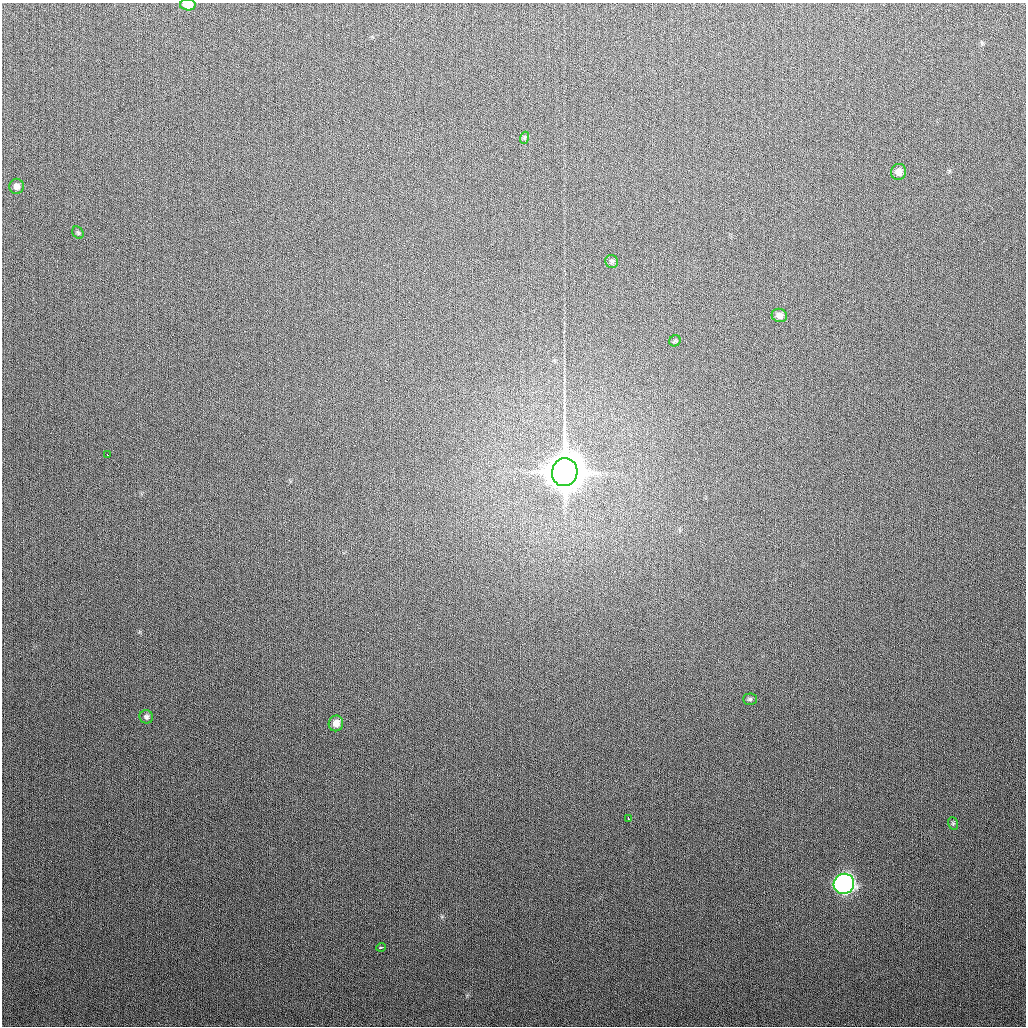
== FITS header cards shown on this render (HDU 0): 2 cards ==
NAXIS1  =                 1024
NAXIS2  =                 1024

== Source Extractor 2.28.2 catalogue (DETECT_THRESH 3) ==
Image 1024 x 1024 px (HDU 0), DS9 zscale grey, 1 PNG px = 1 image px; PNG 1028 x 1028 px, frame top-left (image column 1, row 1024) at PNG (2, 3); each listed source drawn as its Kron ellipse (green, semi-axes under 4 px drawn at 4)
Background 287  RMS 11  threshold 34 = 3 sigma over >= 5 px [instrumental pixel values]
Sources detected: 17; all 17 listed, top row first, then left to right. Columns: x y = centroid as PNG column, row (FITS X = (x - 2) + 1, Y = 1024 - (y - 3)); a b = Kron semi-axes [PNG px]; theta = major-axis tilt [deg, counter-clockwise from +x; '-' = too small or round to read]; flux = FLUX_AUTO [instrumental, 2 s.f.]
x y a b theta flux
188 5 8 5 -1 9.8e+03
524 138 6 4 71 9.7e+02
898 172 8 7 - 5.6e+03
16 186 7 7 - 3.4e+03
78 233 6 5 - 1.3e+03
612 261 7 6 - 1.6e+03
779 315 7 6 - 4.0e+03
675 341 6 5 - 1.2e+03
107 454 3 2 - 3.2e+03
565 472 14 12 78 3.1e+06
750 699 7 5 1 1.3e+03
146 717 7 6 - 2.1e+03
336 723 8 7 - 6.1e+03
628 818 4 3 - 4.5e+03
953 823 6 5 - 1.2e+03
844 884 10 10 - 2.6e+05
381 947 4 3 - 2.3e+03
At the frame edge (FLAGS 8, measured only in part): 1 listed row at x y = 188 5